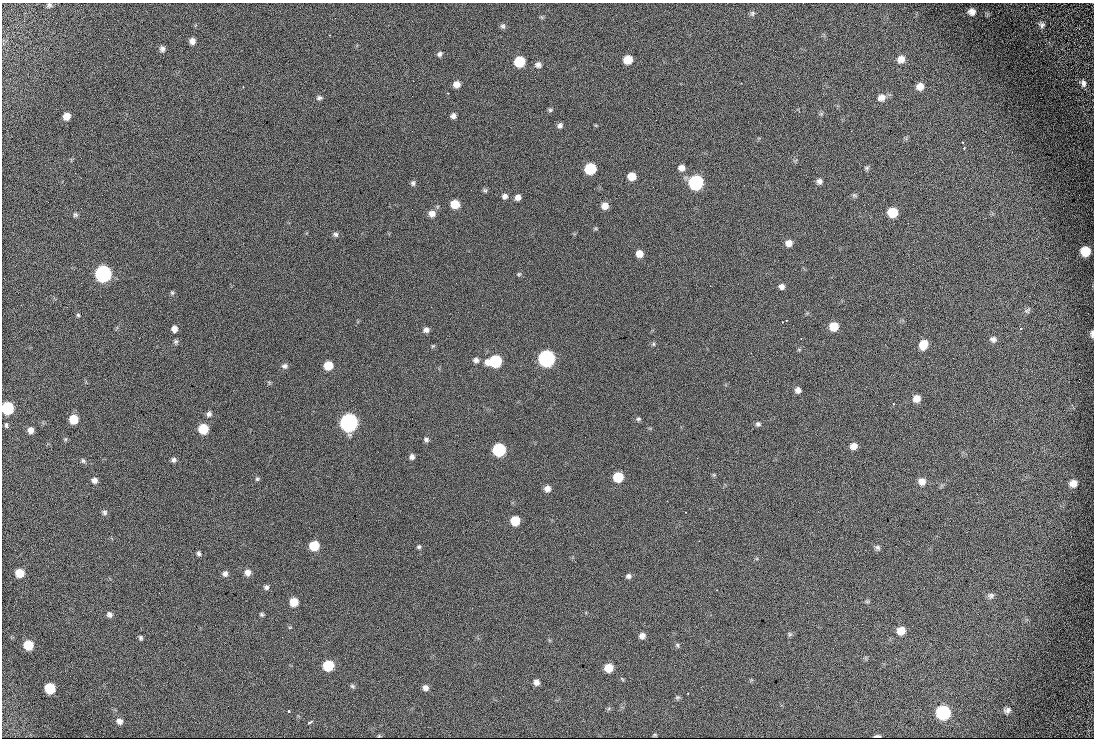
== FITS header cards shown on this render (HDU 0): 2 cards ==
NAXIS1  =                 1092
NAXIS2  =                  736

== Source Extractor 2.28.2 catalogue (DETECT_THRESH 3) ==
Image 1092 x 736 px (HDU 0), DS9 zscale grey, 1 PNG px = 1 image px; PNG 1096 x 740 px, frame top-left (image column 1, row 736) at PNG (2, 3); no overlay
Background 498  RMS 19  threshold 58.3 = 3 sigma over >= 5 px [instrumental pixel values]
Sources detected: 134; all 134 listed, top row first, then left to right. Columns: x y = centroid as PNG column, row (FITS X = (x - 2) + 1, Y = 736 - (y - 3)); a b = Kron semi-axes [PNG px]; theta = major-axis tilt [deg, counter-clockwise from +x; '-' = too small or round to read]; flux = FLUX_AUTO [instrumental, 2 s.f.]
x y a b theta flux
49 5 6 6 - 2500
972 12 7 6 - 6800
752 13 7 6 - 3000
1042 25 8 7 - 3600
503 26 7 6 - 3100
329 35 3 2 - 840
192 41 6 6 - 6100
162 49 7 6 - 4100
440 54 7 5 46 3400
901 59 9 8 - 8200
628 60 7 7 - 24000
519 62 7 7 - 57000
538 65 9 7 6 5200
1083 83 8 5 -76 4500
456 84 6 6 - 8900
920 86 8 7 - 8900
243 87 3 3 - 1100
448 93 3 3 - 840
319 98 8 6 1 3200
881 98 10 9 - 8600
550 110 6 5 - 2100
67 116 6 6 - 11000
453 116 5 5 - 4400
560 125 6 5 - 3800
962 142 2 2 - 980
964 149 3 3 - 2500
681 168 7 7 - 7100
867 168 7 5 1 2400
590 169 7 7 - 76000
632 176 7 6 - 18000
819 181 7 6 - 4700
696 182 8 8 - 250000
413 183 7 6 - 3000
485 190 6 5 - 2300
854 195 7 6 - 2400
505 196 7 6 - 4700
518 197 6 5 - 6900
455 204 7 6 - 26000
605 206 6 6 - 11000
892 212 8 7 - 33000
432 213 8 7 - 9000
75 215 6 6 - 2500
336 234 7 6 - 3300
789 243 7 7 - 9200
1085 251 8 8 - 25000
639 254 6 6 - 12000
103 274 8 8 - 460000
519 274 6 5 - 2000
782 287 6 6 - 4900
172 293 6 5 - 2000
1027 310 10 6 45 3300
78 315 4 4 - 1600
786 320 2 2 - 990
834 326 7 7 - 26000
174 329 6 6 - 7100
1021 329 3 3 - 3400
426 330 7 6 - 5000
1092 334 8 4 -89 3400
993 339 9 7 -12 4700
176 342 6 6 - 2500
653 344 5 5 - 1900
923 344 8 7 - 21000
433 346 6 5 - 1600
799 350 5 3 - 1300
546 359 8 8 - 500000
476 360 7 6 - 4600
495 361 9 7 7 120000
328 365 6 6 - 30000
285 366 7 7 - 4000
1079 379 2 2 - 10000
798 390 7 6 - 5900
917 399 7 7 - 10000
893 404 3 2 - 990
7 408 8 7 - 110000
209 414 7 6 - 3900
74 419 7 7 - 27000
638 419 7 5 11 2400
349 423 8 7 - 780000
758 424 7 6 - 3300
6 425 6 4 -90 2000
203 429 7 7 - 45000
31 430 7 6 - 7600
426 439 6 5 - 3200
853 446 7 7 - 9500
499 450 7 7 - 160000
412 457 6 6 - 4200
174 460 6 5 - 3700
83 461 7 5 -73 2500
714 475 6 4 -45 1500
618 477 7 7 - 47000
257 479 5 5 - 2000
94 480 7 7 - 6000
922 481 8 8 - 9100
1073 483 7 7 - 8600
547 489 6 6 - 7700
104 512 7 7 - 3400
515 521 7 6 - 37000
314 546 7 7 - 45000
419 547 6 5 - 2400
878 547 7 6 - 3200
199 553 5 4 - 2700
248 572 7 7 - 7700
20 573 7 7 - 23000
225 574 7 7 - 4800
628 576 7 6 - 3900
266 587 6 6 - 3300
991 596 9 7 3 4100
294 602 6 6 - 25000
867 602 7 4 0 1800
109 614 6 6 - 4100
261 614 5 5 - 2200
290 627 5 3 - 1200
53 631 2 2 - 3200
901 631 8 7 - 16000
790 634 6 6 - 2200
642 636 7 6 - 6300
140 638 6 5 - 2300
28 645 7 7 - 34000
677 645 7 4 -61 2200
328 666 7 7 - 65000
609 668 7 6 - 25000
536 682 6 6 - 6200
352 686 7 5 -27 2300
50 688 7 7 - 52000
425 688 7 6 - 5600
688 693 2 2 - 880
677 697 7 5 19 2100
1007 710 8 7 - 4500
289 711 3 3 - 2500
943 713 9 8 - 160000
119 721 8 7 - 6100
310 722 6 3 32 3200
655 735 3 2 - 1400
877 736 6 2 -1 2800
At the frame edge (FLAGS 8, measured only in part): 3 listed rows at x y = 49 5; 1092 334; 7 408